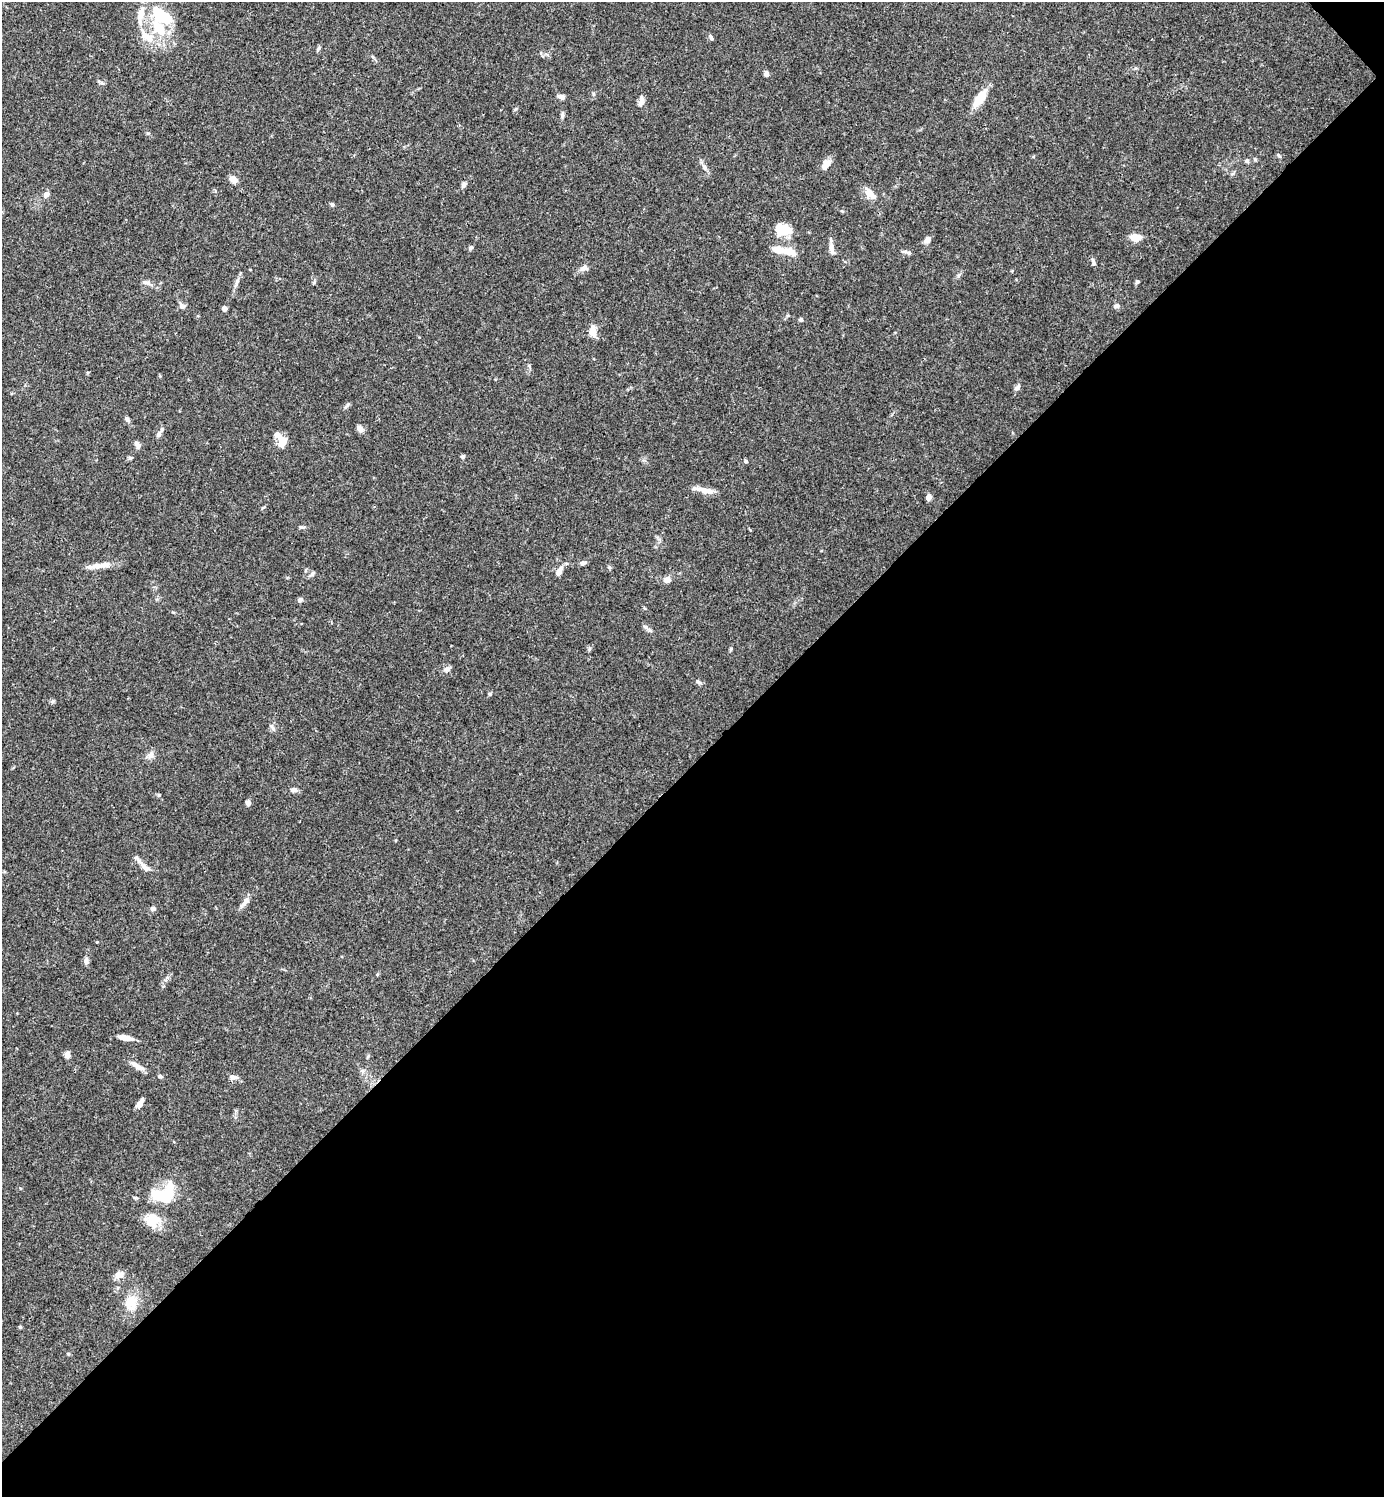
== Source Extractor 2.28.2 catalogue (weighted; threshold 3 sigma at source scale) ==
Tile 12 of 4 x 4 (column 4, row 3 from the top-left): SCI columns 4444-5825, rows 1496-2990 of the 5983 x 5983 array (HDU 1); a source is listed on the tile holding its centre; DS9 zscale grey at full resolution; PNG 1386 x 1499 px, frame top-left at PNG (2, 2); no overlay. Shown black and unused: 49% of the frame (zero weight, under 3 of 4 exposures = <1% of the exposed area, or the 3 px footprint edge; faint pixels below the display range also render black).
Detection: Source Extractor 2.28.2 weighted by HDU 2 'WHT'; one run over the whole footprint, this tile lists its part. Background 0.0659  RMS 0.0032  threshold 0.0144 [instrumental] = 3 sigma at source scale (4.5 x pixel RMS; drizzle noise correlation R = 1.50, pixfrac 1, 0.05/0.05 arcsec/px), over >= 5 px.
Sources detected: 96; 3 inside a brighter object's white glare — not listed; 10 inside a brighter listed object's ellipse — not listed separately; the other 83 listed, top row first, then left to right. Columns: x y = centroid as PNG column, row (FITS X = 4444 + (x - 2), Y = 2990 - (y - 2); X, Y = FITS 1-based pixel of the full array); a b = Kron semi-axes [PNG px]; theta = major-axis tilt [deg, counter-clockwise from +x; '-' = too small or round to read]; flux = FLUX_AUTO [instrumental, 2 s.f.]
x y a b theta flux
161 16 31 18 -19 12
711 37 8 4 -63 0.64
149 38 22 11 -42 5.5
318 48 8 4 50 0.58
766 73 5 5 - 1.4
561 97 10 5 -15 1.2
980 98 22 9 54 5.9
641 101 14 6 81 1.5
1279 156 7 4 -58 0.46
1255 159 5 4 - 0.39
1247 161 5 5 - 0.53
826 165 14 8 60 2.3
705 167 8 5 -72 0.87
234 180 9 7 -46 2.1
463 185 7 5 75 0.98
869 192 14 10 -65 2.7
46 195 8 6 46 1.5
332 204 5 4 - 0.69
780 230 26 11 8 5.7
1136 237 12 7 -4 3.8
928 239 8 5 42 1.6
831 247 14 6 -80 1.7
471 248 6 4 48 0.59
789 252 17 9 -14 4
908 252 13 4 -20 0.77
1093 260 7 5 -50 0.64
584 268 10 7 17 1.4
236 282 16 5 72 1.4
1137 282 5 5 - 0.56
147 283 13 5 -9 1.2
182 306 10 6 -41 1.1
1117 306 7 5 10 0.9
224 309 5 5 - 0.94
801 320 5 5 - 0.57
593 331 15 9 -86 2.7
1017 387 11 5 49 0.93
346 406 11 3 41 0.61
127 419 8 5 -38 0.71
360 429 8 5 -43 1.9
159 434 7 4 72 0.65
282 442 14 10 79 3.4
137 445 10 6 -64 1.3
463 457 6 5 - 0.55
130 458 6 5 - 0.55
746 461 5 4 - 0.47
705 490 25 6 -13 3
929 497 8 6 70 0.99
263 507 7 3 44 0.36
301 527 8 4 8 0.53
583 563 8 5 24 0.91
97 566 19 7 3 2.7
559 572 11 6 60 2.4
313 573 7 5 46 0.61
667 580 7 6 - 1.9
300 600 7 5 43 0.82
645 627 7 5 -21 0.8
731 649 6 4 89 0.39
447 669 9 7 35 1.1
698 682 8 4 -27 0.67
490 694 6 3 -72 0.37
52 701 6 4 89 0.52
273 728 10 5 -54 0.83
151 755 9 8 - 1.5
294 790 9 6 -2 1
159 795 5 4 - 0.39
248 803 6 5 - 0.99
145 867 16 7 -44 2.1
246 900 11 7 60 1.5
153 909 6 5 - 1
86 961 8 6 90 1.1
125 1038 16 5 -10 2.9
67 1055 8 6 65 1.2
368 1056 6 3 72 0.36
138 1066 21 6 -30 2.3
160 1076 6 5 - 0.52
233 1077 9 6 -13 1.4
140 1103 13 5 57 1.4
166 1195 23 18 -42 8.1
135 1198 7 3 -9 0.39
152 1220 17 17 - 5.9
119 1275 11 7 34 2.2
131 1302 21 15 66 5.4
20 1327 4 4 - 0.36